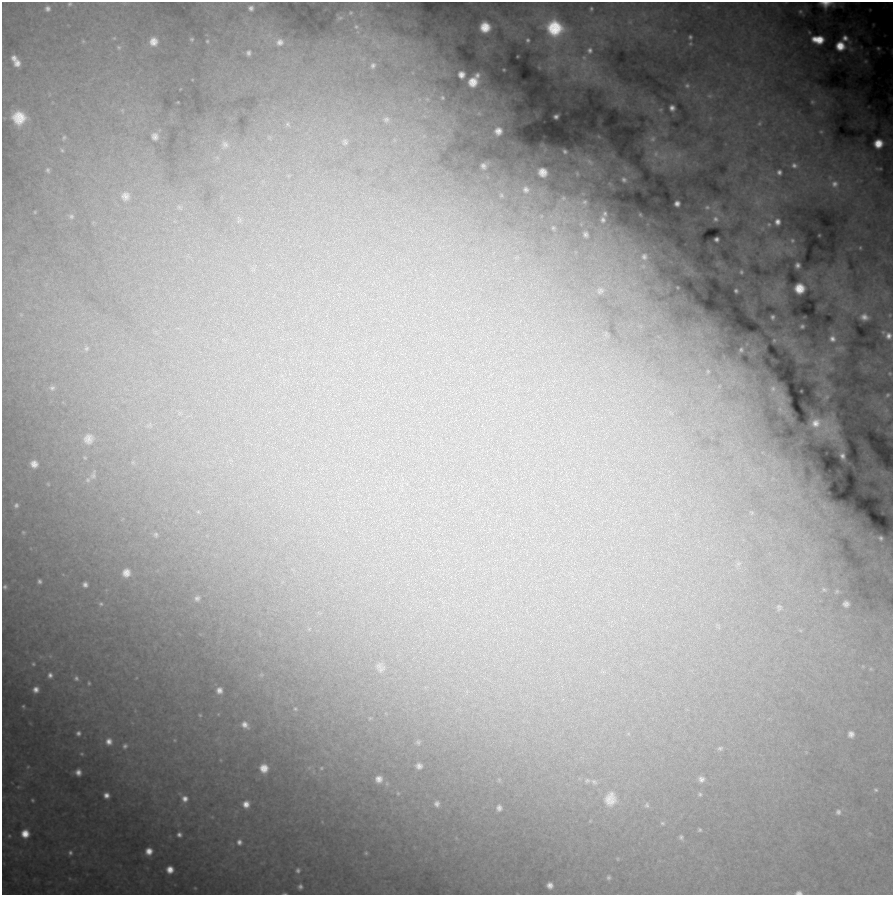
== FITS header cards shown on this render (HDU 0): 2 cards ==
NAXIS1  =                  891 /FITS: X Dimension
NAXIS2  =                  893 /FITS: Y Dimension

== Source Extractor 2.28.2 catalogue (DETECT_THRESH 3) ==
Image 891 x 893 px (HDU 0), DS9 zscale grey, 1 PNG px = 1 image px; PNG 895 x 897 px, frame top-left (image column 1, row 893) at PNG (2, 2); no overlay
Background 20200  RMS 670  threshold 2010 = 3 sigma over >= 5 px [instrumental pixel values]
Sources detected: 171; all 171 listed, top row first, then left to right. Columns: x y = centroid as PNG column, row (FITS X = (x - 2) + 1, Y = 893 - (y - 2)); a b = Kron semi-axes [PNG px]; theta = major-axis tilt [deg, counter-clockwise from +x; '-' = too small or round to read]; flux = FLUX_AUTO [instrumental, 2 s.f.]
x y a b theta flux
69 4 6 4 27 5.7e+04
826 4 14 6 -1 4.1e+05
251 8 4 4 - 1.2e+05
591 8 3 2 - 4.4e+04
47 9 6 6 - 1.4e+05
800 11 7 6 - 1.0e+05
356 27 5 3 - 4.1e+04
485 27 10 10 - 7.7e+05
555 28 16 15 - 1.8e+06
690 37 3 3 - 6.7e+04
845 38 10 7 -36 2.4e+05
192 39 5 4 - 5.8e+04
818 39 11 7 -7 7.3e+05
528 40 4 3 - 6.0e+04
153 41 12 11 - 4.2e+05
207 41 4 4 - 4.7e+04
280 42 10 9 - 2.5e+05
840 46 9 9 - 6.3e+05
119 47 5 5 - 6.7e+04
878 48 7 6 - 9.3e+04
590 50 7 6 - 1.3e+05
248 53 6 6 - 1.2e+05
14 58 7 6 - 1.8e+05
866 61 7 6 - 1.1e+05
17 63 8 6 -84 2.7e+05
373 65 7 6 - 1.2e+05
461 75 6 5 - 2.2e+05
477 75 5 4 - 9.3e+04
473 82 8 8 - 4.7e+05
687 85 6 5 - 7.4e+04
442 98 4 3 - 4.6e+04
812 102 6 5 - 6.7e+04
672 108 5 4 - 1.6e+05
556 116 4 3 - 9.2e+04
19 118 11 11 - 8.8e+05
386 119 9 7 15 1.3e+05
759 123 6 5 - 8.4e+04
287 124 6 5 - 8.7e+04
498 131 6 6 - 2.7e+05
821 132 5 3 - 4.1e+04
155 136 9 8 - 2.0e+05
64 137 7 4 63 7.8e+04
652 139 8 6 33 1.4e+05
345 142 8 8 - 1.3e+05
878 143 7 7 - 5.6e+05
225 144 10 8 -42 1.9e+05
62 150 6 5 - 8.3e+04
565 151 4 3 - 6.6e+04
656 154 9 6 88 1.9e+05
589 162 11 5 -42 1.9e+05
794 165 8 7 - 1.5e+05
483 166 5 4 - 1.2e+05
48 170 7 6 - 1.0e+05
542 172 8 7 - 3.5e+05
779 172 5 5 - 1.3e+05
624 179 7 5 -19 1.1e+05
834 184 9 8 - 2.1e+05
526 190 8 7 - 1.5e+05
501 195 6 3 -71 4.5e+04
125 196 15 15 - 5.8e+05
563 198 6 4 71 5.5e+04
585 202 8 6 14 1.2e+05
677 203 5 5 - 1.9e+05
179 207 7 4 -45 9.2e+04
707 207 9 7 -11 1.7e+05
35 212 5 3 - 3.1e+04
605 213 6 6 - 9.6e+04
640 214 5 3 - 3.4e+04
71 216 7 6 - 1.1e+05
715 219 9 7 -87 2.1e+05
603 220 9 8 - 2.0e+05
777 222 5 5 - 1.9e+05
769 224 5 5 - 6.3e+04
553 228 5 5 - 6.1e+04
586 234 8 6 -54 1.4e+05
716 239 4 4 - 1.2e+05
792 240 6 5 - 7.5e+04
860 248 4 3 - 3.2e+04
644 257 12 10 -85 3.9e+05
797 265 5 4 - 1.3e+05
741 272 7 5 -87 9.3e+04
799 288 9 8 - 6.2e+05
600 291 7 6 - 9.6e+04
736 291 4 3 - 8.4e+04
772 317 5 4 - 9.7e+04
864 317 6 5 - 2.1e+05
802 326 4 4 - 8.7e+04
889 336 6 6 - 1.8e+05
832 339 9 8 - 2.6e+05
774 340 5 5 - 6.0e+04
86 348 7 6 - 1.0e+05
741 350 4 4 - 7.1e+04
708 371 5 4 - 5.8e+04
890 373 5 4 - 5.1e+04
52 388 8 5 10 1.1e+05
773 388 8 6 -90 1.5e+05
888 395 9 7 35 1.7e+05
887 413 23 12 -69 7.9e+05
816 423 8 8 - 2.8e+05
890 434 13 11 -5 3.1e+05
88 439 9 8 - 2.7e+05
842 456 4 4 - 9.4e+04
34 464 10 9 - 3.0e+05
886 475 34 17 -53 1.0e+06
93 476 7 6 - 1.0e+05
16 505 8 7 - 1.4e+05
23 532 5 4 - 4.7e+04
156 534 6 6 - 7.4e+04
881 538 4 3 - 6.4e+04
126 573 11 10 - 3.8e+05
39 581 4 4 - 8.8e+04
85 585 6 5 - 1.4e+05
5 587 5 5 - 8.4e+04
824 589 6 4 -29 7.3e+04
197 598 7 5 1 1.0e+05
101 604 5 5 - 7.9e+04
846 604 6 5 - 1.6e+05
779 607 9 7 90 1.1e+05
33 664 4 4 - 4.9e+04
381 670 12 6 38 1.5e+05
50 675 6 5 - 1.3e+05
76 678 7 5 -65 1.0e+05
89 683 4 3 - 4.5e+04
36 689 6 6 - 2.2e+05
219 690 7 6 - 2.0e+05
23 706 5 4 - 5.5e+04
295 709 5 3 - 4.6e+04
200 715 5 4 - 4.4e+04
245 725 9 7 -49 2.2e+05
78 733 4 4 - 9.5e+04
851 734 6 6 - 1.7e+05
109 741 6 6 - 2.1e+05
418 742 6 6 - 8.2e+04
125 746 5 4 - 8.8e+04
720 748 7 5 14 7.9e+04
419 766 6 5 - 1.5e+05
264 768 9 8 - 4.1e+05
321 768 5 5 - 5.3e+04
78 772 5 5 - 2.1e+05
379 779 8 7 - 2.5e+05
701 779 7 6 - 1.5e+05
587 780 6 5 - 7.8e+04
594 781 9 6 -48 1.1e+05
876 790 5 4 - 5.8e+04
700 794 5 4 - 5.0e+04
106 795 5 5 - 2.1e+05
185 799 6 6 - 1.9e+05
610 799 22 17 76 8.8e+05
32 800 4 4 - 4.9e+04
246 804 8 7 - 2.9e+05
437 804 6 5 - 1.2e+05
647 805 7 6 - 9.3e+04
499 808 6 5 - 1.4e+05
838 812 6 6 - 1.1e+05
662 823 5 5 - 6.0e+04
700 830 5 4 - 5.1e+04
25 834 7 7 - 4.6e+05
179 834 4 4 - 1.1e+05
681 837 7 5 -76 8.7e+04
239 842 6 6 - 1.4e+05
149 851 6 6 - 3.2e+05
70 853 6 5 - 9.9e+04
366 853 5 4 - 5.0e+04
170 870 7 7 - 3.7e+05
298 870 5 5 - 9.4e+04
608 878 5 5 - 7.3e+04
550 885 7 7 - 2.2e+05
300 887 4 4 - 1.0e+05
195 888 4 4 - 4.5e+04
799 893 8 5 -4 1.3e+05
285 894 5 2 - 3.8e+04
At the frame edge (FLAGS 8, measured only in part): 4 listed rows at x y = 826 4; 890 434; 799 893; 285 894

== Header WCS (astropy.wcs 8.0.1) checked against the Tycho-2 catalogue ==
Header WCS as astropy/WCSLIB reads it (CRVAL/CRPIX/CD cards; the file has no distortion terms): RA---TAN/DEC--TAN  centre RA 00:42:44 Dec +41:16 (10.68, +41.27 deg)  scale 1.01 arcsec/px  FOV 15.0' x 15.0'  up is -2 deg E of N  parity normal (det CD < 0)
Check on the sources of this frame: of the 60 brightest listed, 3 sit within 1.8 arcsec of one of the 9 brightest Tycho-2 stars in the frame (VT <= 11.73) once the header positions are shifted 0.36 arcsec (0.29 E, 0.21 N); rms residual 0.60 arcsec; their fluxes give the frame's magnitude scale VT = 26.25 - 2.5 log10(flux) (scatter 0.17 mag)
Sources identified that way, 2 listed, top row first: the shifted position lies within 1.8 arcsec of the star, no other Tycho-2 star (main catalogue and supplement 1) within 3.6 arcsec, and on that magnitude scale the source's flux lands within +1.5 / -3 mag of the star's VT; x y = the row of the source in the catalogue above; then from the Tycho-2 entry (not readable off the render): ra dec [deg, ICRS J2000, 3 dp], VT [Tycho-2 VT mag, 2 dp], TYC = Tycho-2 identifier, HIP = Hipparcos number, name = IAU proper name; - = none
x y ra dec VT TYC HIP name
555 28 10.639 +41.386 11.36 2805-2208-1 - -
610 799 10.628 +41.169 11.22 2801-2073-1 - -